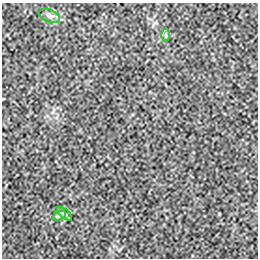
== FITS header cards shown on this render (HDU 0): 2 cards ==
NAXIS1  =                  256 / length of data axis 1
NAXIS2  =                  256 / length of data axis 2

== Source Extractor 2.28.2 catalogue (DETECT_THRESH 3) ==
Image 256 x 256 px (HDU 0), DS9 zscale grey, 1 PNG px = 1 image px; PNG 260 x 260 px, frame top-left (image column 1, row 256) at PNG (2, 3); each listed source drawn as its Kron ellipse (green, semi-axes under 4 px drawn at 4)
Background 3.74e-05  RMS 0.0019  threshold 0.00558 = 3 sigma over >= 5 px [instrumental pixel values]
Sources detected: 4; all 4 listed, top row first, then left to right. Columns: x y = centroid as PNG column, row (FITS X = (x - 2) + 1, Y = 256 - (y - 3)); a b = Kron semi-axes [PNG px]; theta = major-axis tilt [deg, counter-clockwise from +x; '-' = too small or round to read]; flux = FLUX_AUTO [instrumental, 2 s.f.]
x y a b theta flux
50 16 11 6 -25 0.5
166 35 6 4 -89 0.22
65 214 9 4 -42 0.31
59 216 7 4 18 0.29